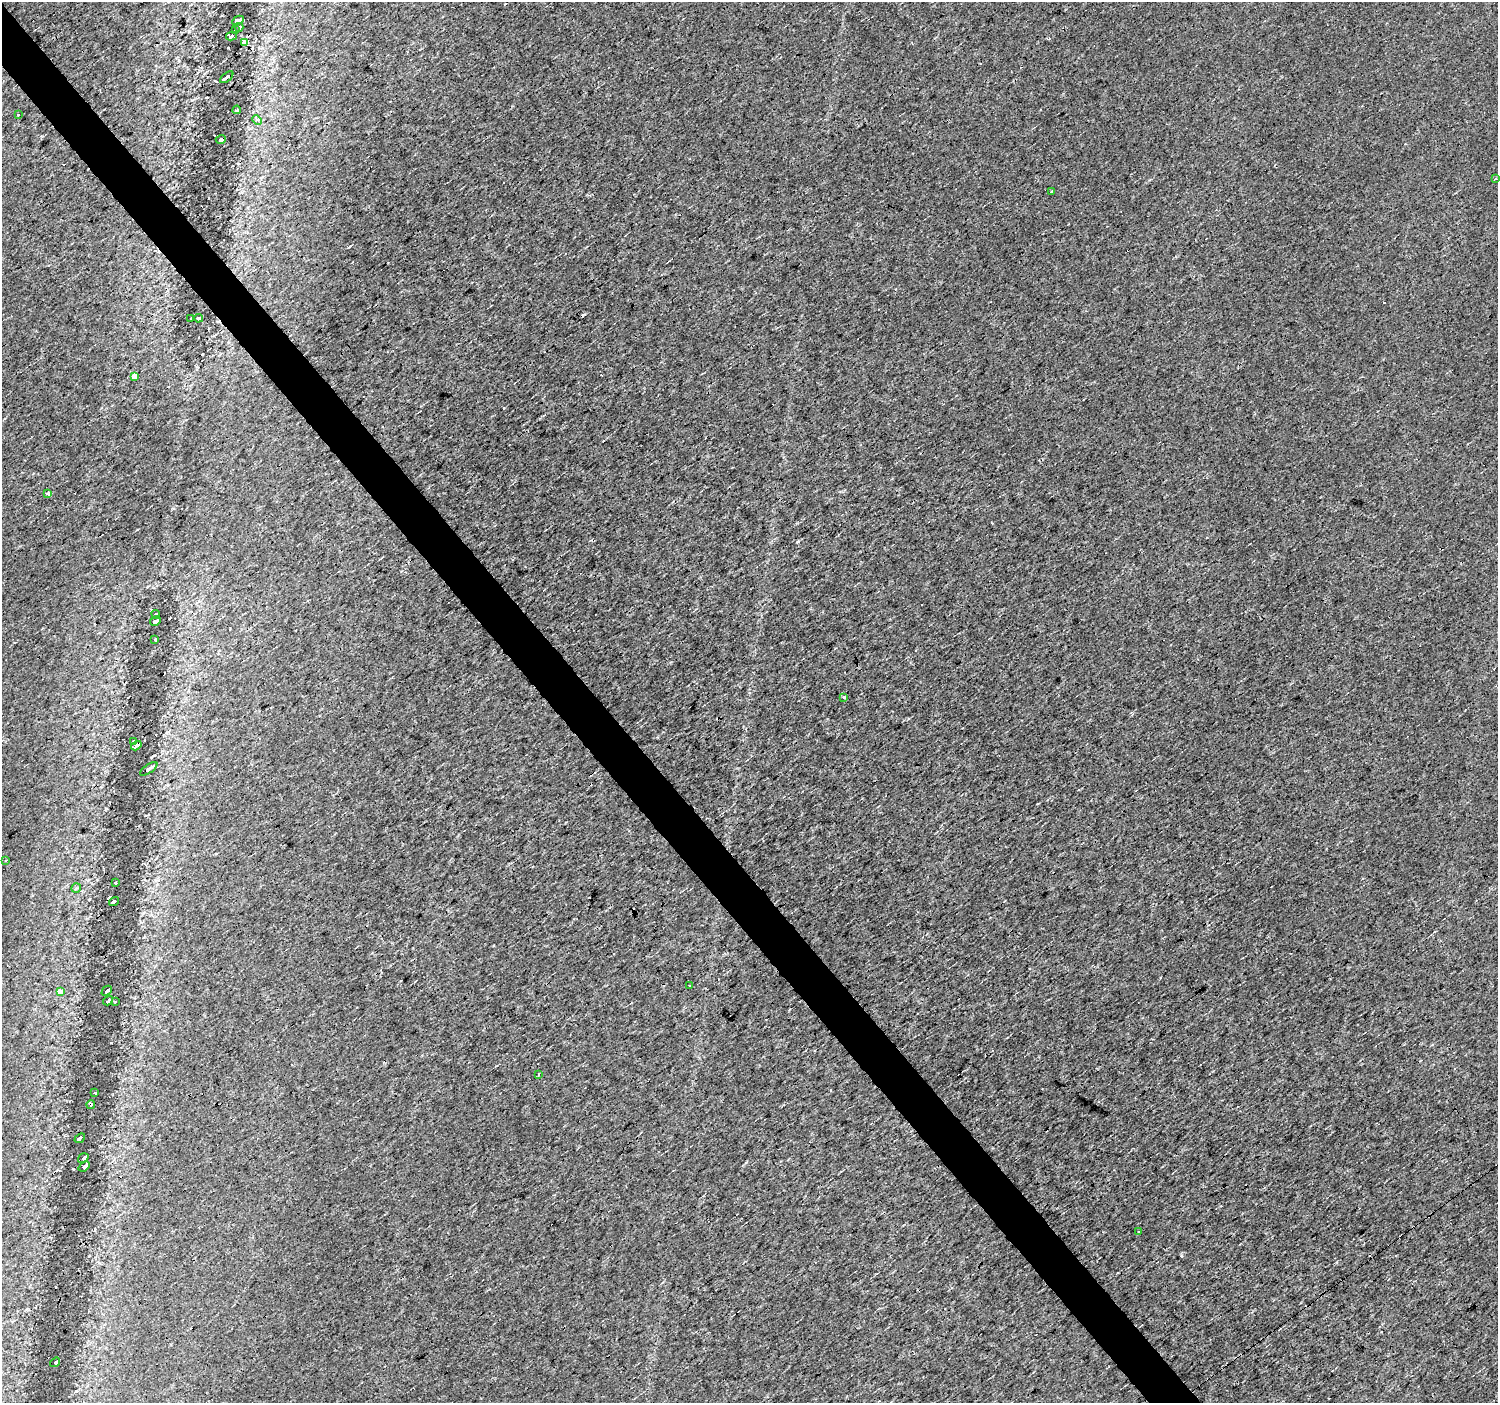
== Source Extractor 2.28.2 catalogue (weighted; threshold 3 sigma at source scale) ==
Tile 11 of 4 x 4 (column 3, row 3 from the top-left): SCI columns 2996-4491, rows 1599-2999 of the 5988 x 5937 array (HDU 1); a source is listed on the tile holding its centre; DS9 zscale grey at full resolution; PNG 1500 x 1405 px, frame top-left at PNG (2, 2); each listed source drawn as its Kron ellipse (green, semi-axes under 4 px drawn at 4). Shown black and unused: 4% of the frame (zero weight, under 3 of 4 exposures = <1% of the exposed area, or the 3 px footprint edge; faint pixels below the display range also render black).
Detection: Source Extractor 2.28.2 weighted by HDU 2 'WHT'; one run over the whole footprint, this tile lists its part. Background 0.0136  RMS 0.0034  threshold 0.0151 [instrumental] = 3 sigma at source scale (4.5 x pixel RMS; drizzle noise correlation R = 1.50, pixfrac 1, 0.0396/0.0396 arcsec/px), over >= 5 px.
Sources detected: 56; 16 cosmic-ray / hot-pixel residue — neither listed nor drawn; the other 40 listed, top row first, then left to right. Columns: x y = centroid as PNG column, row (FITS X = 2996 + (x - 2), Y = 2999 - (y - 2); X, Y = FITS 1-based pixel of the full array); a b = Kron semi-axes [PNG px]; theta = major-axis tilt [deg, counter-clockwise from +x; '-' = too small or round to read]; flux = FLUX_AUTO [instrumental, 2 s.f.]
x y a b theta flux
238 20 6 3 26 62
239 27 4 3 - 8.2
235 30 3 3 - 13
231 36 5 4 - 3.9
245 43 4 3 - 17
227 77 8 3 41 16
237 110 4 2 - 0.63
18 115 3 3 - 1.7
257 120 5 3 - 0.6
221 139 5 4 - 56
1495 179 3 2 - 0.48
1051 192 3 3 - 2.4
198 318 4 3 - 8.5
191 319 3 3 - 1.3
134 376 4 4 - 9.9
48 494 3 3 - 3.1
156 614 4 4 - 41
155 621 5 4 - 50
155 639 4 3 - 5.7
844 697 3 3 - 2.9
134 741 3 3 - 1
136 746 6 3 32 13
149 769 10 3 34 0.72
6 861 3 3 - 0.46
116 883 3 3 - 3.2
76 888 5 4 - 0.55
114 901 5 3 - 14
690 986 3 2 - 0.45
107 991 6 3 43 18
60 992 4 3 - 9.1
108 1001 5 3 - 2.2
115 1001 3 2 - 0.28
538 1075 4 2 - 0.58
94 1093 3 3 - 3.1
91 1105 4 3 - 5.8
80 1138 6 3 42 2
83 1158 6 3 35 23
84 1166 6 3 41 7
1139 1232 3 3 - 0.57
55 1362 5 3 - 34
Overlapping masked pixels (flux is a lower limit): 6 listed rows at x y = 245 43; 221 139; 198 318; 136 746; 91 1105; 84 1166
Unlisted compact peaks at least as high as the median listed source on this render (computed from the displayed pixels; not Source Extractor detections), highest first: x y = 95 1230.